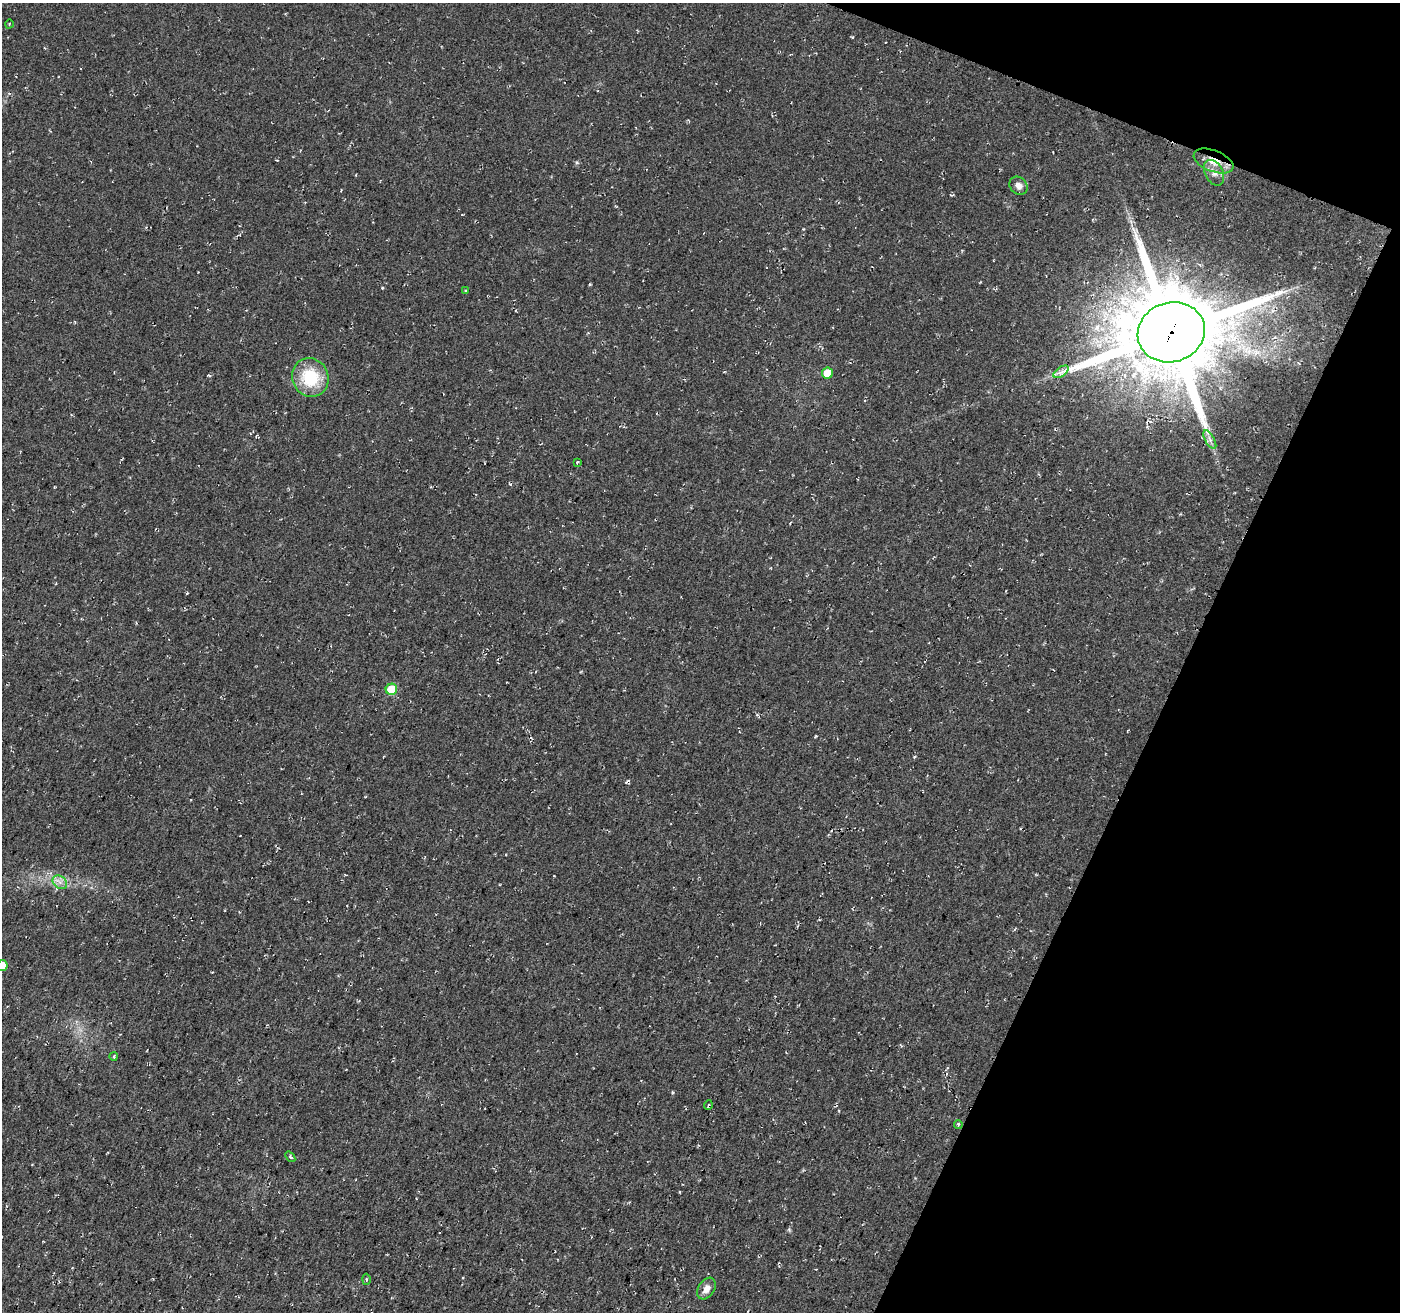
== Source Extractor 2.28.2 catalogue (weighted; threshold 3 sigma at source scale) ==
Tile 8 of 4 x 4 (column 4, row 2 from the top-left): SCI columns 4212-5609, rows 2903-4212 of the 5635 x 5788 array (HDU 1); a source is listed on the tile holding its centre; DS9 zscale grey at full resolution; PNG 1402 x 1314 px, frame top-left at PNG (2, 3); each listed source drawn as its Kron ellipse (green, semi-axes under 4 px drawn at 4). Shown black and unused: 19% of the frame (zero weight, under 2 of 3 exposures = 3% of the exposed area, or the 3 px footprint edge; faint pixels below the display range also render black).
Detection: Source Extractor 2.28.2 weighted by HDU 2 'WHT'; one run over the whole footprint, this tile lists its part. Background 0.0483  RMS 0.0062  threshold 0.0278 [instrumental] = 3 sigma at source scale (4.5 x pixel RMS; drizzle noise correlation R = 1.50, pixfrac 1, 0.0396/0.0396 arcsec/px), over >= 5 px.
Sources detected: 22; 2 cosmic-ray / hot-pixel residue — neither listed nor drawn; the other 20 listed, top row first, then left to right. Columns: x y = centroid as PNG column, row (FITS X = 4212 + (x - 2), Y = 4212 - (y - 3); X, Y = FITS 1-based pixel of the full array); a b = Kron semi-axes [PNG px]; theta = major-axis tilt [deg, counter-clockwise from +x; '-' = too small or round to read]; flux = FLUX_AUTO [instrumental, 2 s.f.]
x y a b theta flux
9 24 4 3 - 0.5
1213 161 21 10 -21 11
1214 173 14 9 -63 4.2
1018 186 10 8 -43 3.9
465 291 4 2 - 0.66
1171 332 34 30 18 8900
1061 372 9 4 36 2.5
827 373 5 5 - 11
310 377 19 18 - 29
1210 440 10 4 -60 2.2
577 462 3 3 - 1.1
391 689 6 5 - 21
60 882 8 6 -40 2.6
2 966 5 5 - 10
114 1056 4 3 - 0.78
708 1105 5 3 - 0.82
958 1125 4 4 - 0.74
290 1157 6 3 -51 1
366 1279 5 3 - 0.89
706 1289 12 8 57 4.5
Overlapping masked pixels (flux is a lower limit): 3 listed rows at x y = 1213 161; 1171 332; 1061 372
Isophote crosses this tile's border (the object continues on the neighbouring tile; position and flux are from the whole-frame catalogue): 1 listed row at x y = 2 966
Unlisted compact peaks at least as high as the median listed source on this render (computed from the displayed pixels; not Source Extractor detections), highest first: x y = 590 284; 577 162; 382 288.